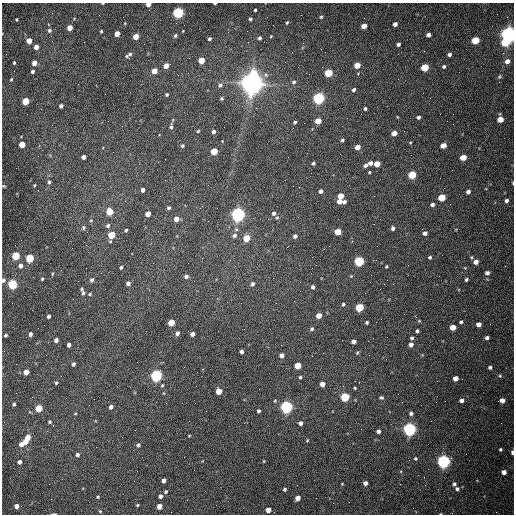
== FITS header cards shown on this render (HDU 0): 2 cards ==
NAXIS1  =                  512 /fastest changing axis
NAXIS2  =                  512 /next to fastest changing axis

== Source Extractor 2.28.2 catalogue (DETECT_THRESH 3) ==
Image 512 x 512 px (HDU 0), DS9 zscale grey, 1 PNG px = 1 image px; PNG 516 x 516 px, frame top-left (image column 1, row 512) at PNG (2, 3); no overlay
Background 1540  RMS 23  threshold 70.2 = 3 sigma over >= 5 px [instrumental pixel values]
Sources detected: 224; all 224 listed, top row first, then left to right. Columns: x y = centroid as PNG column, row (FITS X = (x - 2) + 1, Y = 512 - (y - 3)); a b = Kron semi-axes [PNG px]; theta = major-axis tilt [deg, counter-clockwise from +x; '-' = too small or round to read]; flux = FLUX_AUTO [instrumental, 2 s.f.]
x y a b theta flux
103 3 3 2 - 1.2e+03
215 3 3 2 - 2.1e+03
148 4 4 4 - 9.2e+03
255 10 3 3 - 2.0e+03
178 13 5 5 - 2.6e+05
321 17 4 4 - 1.9e+03
17 19 3 3 - 1.6e+03
250 19 3 3 - 2.7e+03
125 23 4 3 - 1.2e+03
287 23 5 3 - 1.8e+03
395 24 4 4 - 7.7e+03
364 26 4 4 - 1.5e+04
70 28 4 4 - 1.8e+04
49 30 5 5 - 3.4e+03
101 31 4 3 - 1.8e+03
117 34 4 4 - 1.6e+04
428 35 4 4 - 6.8e+03
509 35 6 5 - 1.1e+06
51 36 3 2 - 1.6e+03
136 36 4 4 - 2.0e+04
175 36 5 4 - 2.8e+03
271 36 4 3 - 1.3e+03
259 38 4 3 - 3.5e+03
209 39 3 3 - 3.1e+03
475 40 5 4 - 5.6e+04
29 41 4 4 - 2.0e+04
505 42 6 5 - 4.5e+04
398 44 4 3 - 4.3e+03
36 47 4 4 - 9.4e+03
321 49 2 2 - 7.8e+02
130 54 6 4 18 2.9e+03
449 54 4 3 - 3.7e+03
127 56 5 4 - 2.0e+03
201 60 5 4 - 2.7e+04
507 61 6 5 - 8.5e+03
14 63 3 3 - 1.9e+03
34 63 4 4 - 1.2e+04
357 65 5 4 - 2.3e+04
166 66 5 4 - 1.1e+04
444 66 4 4 - 2.8e+03
425 67 5 4 - 6.1e+04
32 71 4 3 - 3.4e+03
154 71 5 4 - 1.6e+04
254 73 5 5 - 5.4e+04
328 73 5 4 - 6.9e+04
499 76 6 4 69 2.2e+03
11 79 3 3 - 1.5e+03
294 82 6 6 - 4.0e+03
252 83 8 7 - 2.1e+06
220 85 7 5 21 4.1e+03
354 90 4 3 - 3.9e+03
105 94 2 2 - 7.9e+02
167 95 3 3 - 2.0e+03
221 98 4 4 - 2.2e+03
318 98 5 5 - 3.5e+05
25 101 5 4 - 4.3e+04
61 106 4 4 - 3.9e+03
365 109 3 3 - 2.8e+03
418 117 4 3 - 3.8e+03
500 119 5 4 - 2.1e+04
318 121 5 4 - 2.3e+04
295 122 5 4 - 2.3e+03
171 126 7 4 88 3.3e+03
293 128 2 2 - 7.4e+02
198 131 4 3 - 1.7e+03
213 132 4 4 - 4.1e+03
394 133 5 4 - 1.4e+04
342 140 4 3 - 2.7e+03
410 142 4 3 - 1.3e+03
22 144 4 4 - 2.5e+04
443 145 5 4 - 1.8e+04
182 146 3 3 - 2.7e+03
357 147 4 4 - 1.3e+04
214 151 5 4 - 3.5e+04
83 157 4 4 - 7.8e+03
463 157 5 4 - 2.6e+04
313 163 3 3 - 2.6e+03
370 163 4 4 - 6.7e+03
377 164 5 4 - 2.2e+04
365 165 5 4 - 5.0e+03
369 172 3 2 - 1.7e+03
412 175 5 4 - 6.7e+04
49 182 6 5 - 3.6e+03
513 183 4 3 - 1.3e+03
34 185 4 3 - 1.4e+03
3 186 4 3 - 1.6e+03
299 187 3 2 - 1.1e+03
142 190 4 3 - 5.7e+03
321 191 4 4 - 5.9e+03
468 192 4 4 - 5.8e+03
341 196 4 4 - 2.6e+04
442 197 5 4 - 4.9e+04
339 201 4 4 - 1.2e+04
506 201 5 4 - 4.2e+03
344 202 4 4 - 4.7e+03
432 205 4 4 - 5.4e+03
169 208 4 4 - 2.8e+03
110 212 5 4 - 4.5e+04
274 213 5 5 - 3.9e+03
148 214 4 4 - 1.5e+04
238 215 5 5 - 7.0e+05
277 218 6 5 - 2.4e+03
176 219 5 4 - 1.3e+04
91 220 5 3 - 1.4e+03
108 225 5 5 - 3.4e+03
83 227 6 5 - 2.6e+03
393 228 4 4 - 4.5e+03
126 230 4 3 - 2.0e+03
338 232 5 4 - 2.9e+04
425 233 5 4 - 5.5e+03
111 235 5 4 - 4.2e+04
234 235 7 6 - 5.2e+03
295 236 5 4 - 4.4e+03
246 238 5 4 - 3.8e+04
16 256 5 4 - 7.1e+04
430 257 3 3 - 2.7e+03
30 258 5 4 - 8.2e+04
359 261 5 5 - 1.7e+05
476 262 5 5 - 9.6e+03
20 266 6 5 - 6.5e+03
386 266 3 3 - 1.7e+03
121 267 3 3 - 2.6e+03
465 268 5 3 - 1.2e+03
487 273 5 5 - 5.1e+03
52 274 6 4 82 1.7e+03
186 276 4 4 - 5.7e+03
351 276 4 4 - 1.5e+03
42 279 4 3 - 1.9e+03
466 279 3 3 - 2.8e+03
3 280 6 5 - 3.7e+03
92 280 5 4 - 4.0e+03
128 283 4 4 - 5.7e+03
12 284 5 5 - 1.5e+05
252 284 6 5 - 4.4e+03
313 287 5 4 - 3.8e+03
82 289 5 4 - 2.1e+03
83 293 5 3 - 2.8e+03
90 294 5 4 - 2.0e+03
276 303 2 2 - 1.0e+03
343 304 5 4 - 2.7e+03
359 307 5 5 - 6.7e+04
319 315 4 4 - 1.7e+04
49 316 4 3 - 4.3e+03
381 319 2 2 - 8.6e+02
367 322 3 3 - 2.6e+03
461 322 4 3 - 2.9e+03
171 323 5 4 - 3.4e+04
479 324 4 4 - 1.1e+04
453 327 5 4 - 2.0e+04
312 329 5 5 - 2.9e+03
417 331 4 3 - 3.2e+03
177 333 5 4 - 4.7e+03
30 334 4 3 - 5.7e+03
192 334 4 4 - 6.5e+03
6 335 3 3 - 2.8e+03
412 338 4 4 - 2.8e+03
487 338 4 4 - 4.9e+03
56 340 4 4 - 6.6e+03
353 341 4 4 - 6.6e+03
411 344 4 4 - 6.7e+03
69 345 4 4 - 6.0e+03
241 351 4 4 - 5.2e+03
357 352 5 4 - 2.1e+03
282 355 5 4 - 7.7e+03
73 364 4 3 - 4.5e+03
298 366 5 4 - 3.1e+04
490 367 4 4 - 3.2e+03
26 372 4 4 - 1.4e+04
156 376 5 5 - 3.6e+05
500 376 5 5 - 2.1e+03
300 377 4 4 - 2.2e+03
456 378 4 4 - 1.2e+04
56 383 4 3 - 1.9e+03
322 384 4 4 - 1.1e+04
162 385 4 3 - 1.7e+03
355 388 4 3 - 1.7e+03
219 391 5 4 - 2.3e+04
345 397 5 5 - 1.0e+05
381 397 5 4 - 2.8e+03
461 400 4 4 - 6.0e+03
502 400 5 4 - 1.1e+04
14 404 3 3 - 2.2e+03
111 407 4 4 - 5.4e+03
286 407 5 5 - 4.3e+05
39 408 5 4 - 4.9e+04
259 411 4 3 - 3.3e+03
411 413 5 5 - 4.3e+03
75 414 4 2 - 1.1e+03
50 422 4 4 - 2.2e+03
300 423 4 4 - 6.1e+03
409 429 5 5 - 5.7e+05
378 431 4 4 - 4.7e+03
189 436 3 2 - 1.3e+03
28 437 5 4 - 1.7e+04
307 440 4 3 - 1.5e+03
26 441 4 4 - 1.4e+04
21 444 6 4 58 1.0e+04
138 445 5 4 - 3.2e+03
500 449 4 4 - 2.1e+03
512 452 4 3 - 4.8e+03
77 455 4 4 - 3.4e+03
415 459 4 4 - 2.1e+03
264 461 3 3 - 1.3e+03
443 461 5 5 - 6.4e+05
19 462 4 3 - 5.6e+03
504 472 4 4 - 8.2e+03
164 480 4 4 - 7.5e+03
365 483 4 4 - 6.1e+03
342 484 3 3 - 1.1e+03
400 484 2 2 - 7.4e+02
454 484 5 4 - 3.2e+03
285 489 4 4 - 3.0e+03
457 489 5 5 - 3.9e+03
166 492 4 4 - 2.2e+03
160 496 4 4 - 4.7e+03
98 497 4 3 - 1.7e+03
298 498 5 4 - 1.3e+04
316 498 2 2 - 3.2e+03
137 505 3 3 - 1.8e+03
17 506 4 4 - 9.5e+03
159 506 4 4 - 1.4e+04
268 510 4 4 - 1.2e+04
100 511 5 4 - 1.7e+03
53 514 5 2 - 2.1e+03
At the frame edge (FLAGS 8, measured only in part): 9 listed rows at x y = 103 3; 215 3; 148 4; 509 35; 513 183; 3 186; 3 280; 512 452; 53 514